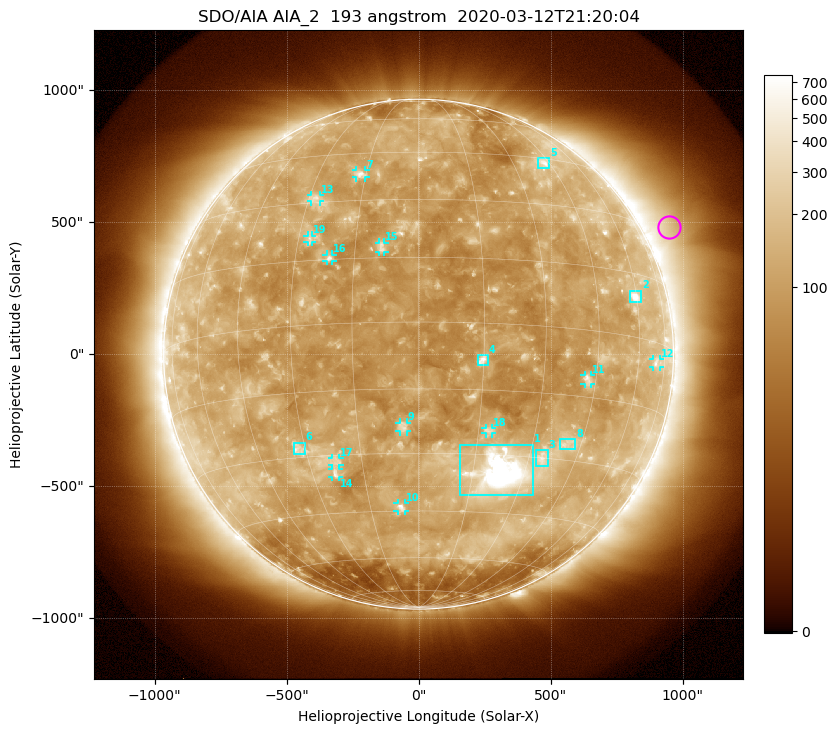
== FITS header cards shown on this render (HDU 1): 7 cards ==
TELESCOP= 'SDO/AIA'
INSTRUME= 'AIA_2'
WAVELNTH=                  193
WAVEUNIT= 'angstrom'
DATE-OBS= '2020-03-12T21:20:04.83'
CTYPE1  = 'HPLN-TAN'
CTYPE2  = 'HPLT-TAN'

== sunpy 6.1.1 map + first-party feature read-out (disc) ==
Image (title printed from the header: SDO/AIA AIA_2  193 angstrom  2020-03-12T21:20:04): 1024 x 1024 px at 2.4 arcsec/px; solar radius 966 arcsec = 402 px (full disc in frame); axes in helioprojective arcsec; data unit not stated in the header (colour bar unlabelled)
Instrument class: DISC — disc imager (sunpy class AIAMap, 193 A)
Bright regions (active regions / flare kernels): reference = the median radial profile (limb darkening/brightening removed); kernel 9 px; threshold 5 sigma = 172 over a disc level ~108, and >= 1.15x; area >= 12 px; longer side >= 10 px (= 24 arcsec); searched inside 0.97 R_sun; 19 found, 19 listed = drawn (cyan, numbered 1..; 12 of them under ~33 arcsec drawn as corner ticks so the feature stays visible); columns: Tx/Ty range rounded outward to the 5 arcsec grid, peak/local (2 s.f.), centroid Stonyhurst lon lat
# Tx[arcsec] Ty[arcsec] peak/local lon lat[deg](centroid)
1 155..435 -535..-340 19 +23 -34
2 800..845 195..240 8 +59 +9
3 445..490 -425..-365 4.2 +34 -30
4 225..265 -40..-5 6.8 +15 -8
5 450..495 705..745 3.9 +43 +43
6 -475..-430 -380..-335 3.6 -32 -28
7 -235..-200 670..695 4.4 -17 +38
8 535..595 -360..-320 3 +41 -26
9 -75..-45 -295..-260 4.1 -4 -24
10 -80..-50 -595..-565 4.4 -5 -44
11 625..655 -115..-80 3.9 +42 -11
12 885..915 -50..-20 2.9 +69 -5
13 -410..-375 575..605 3.2 -28 +31
14 -330..-300 -465..-435 4 -23 -34
15 -150..-130 385..425 3.7 -9 +18
16 -350..-325 350..380 4.4 -21 +15
17 -330..-300 -420..-390 3.2 -22 -31
18 255..280 -300..-280 3.3 +18 -24
19 -420..-400 425..450 2.9 -27 +20
Off-limb structures (1.02-1.3 R_sun): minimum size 162 px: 4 found; the strongest spans PA ~270..315 deg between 1.02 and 1.3 R_sun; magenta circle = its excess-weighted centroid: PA ~295 deg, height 1.1 R_sun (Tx ~950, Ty ~485 arcsec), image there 2.5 x the reference